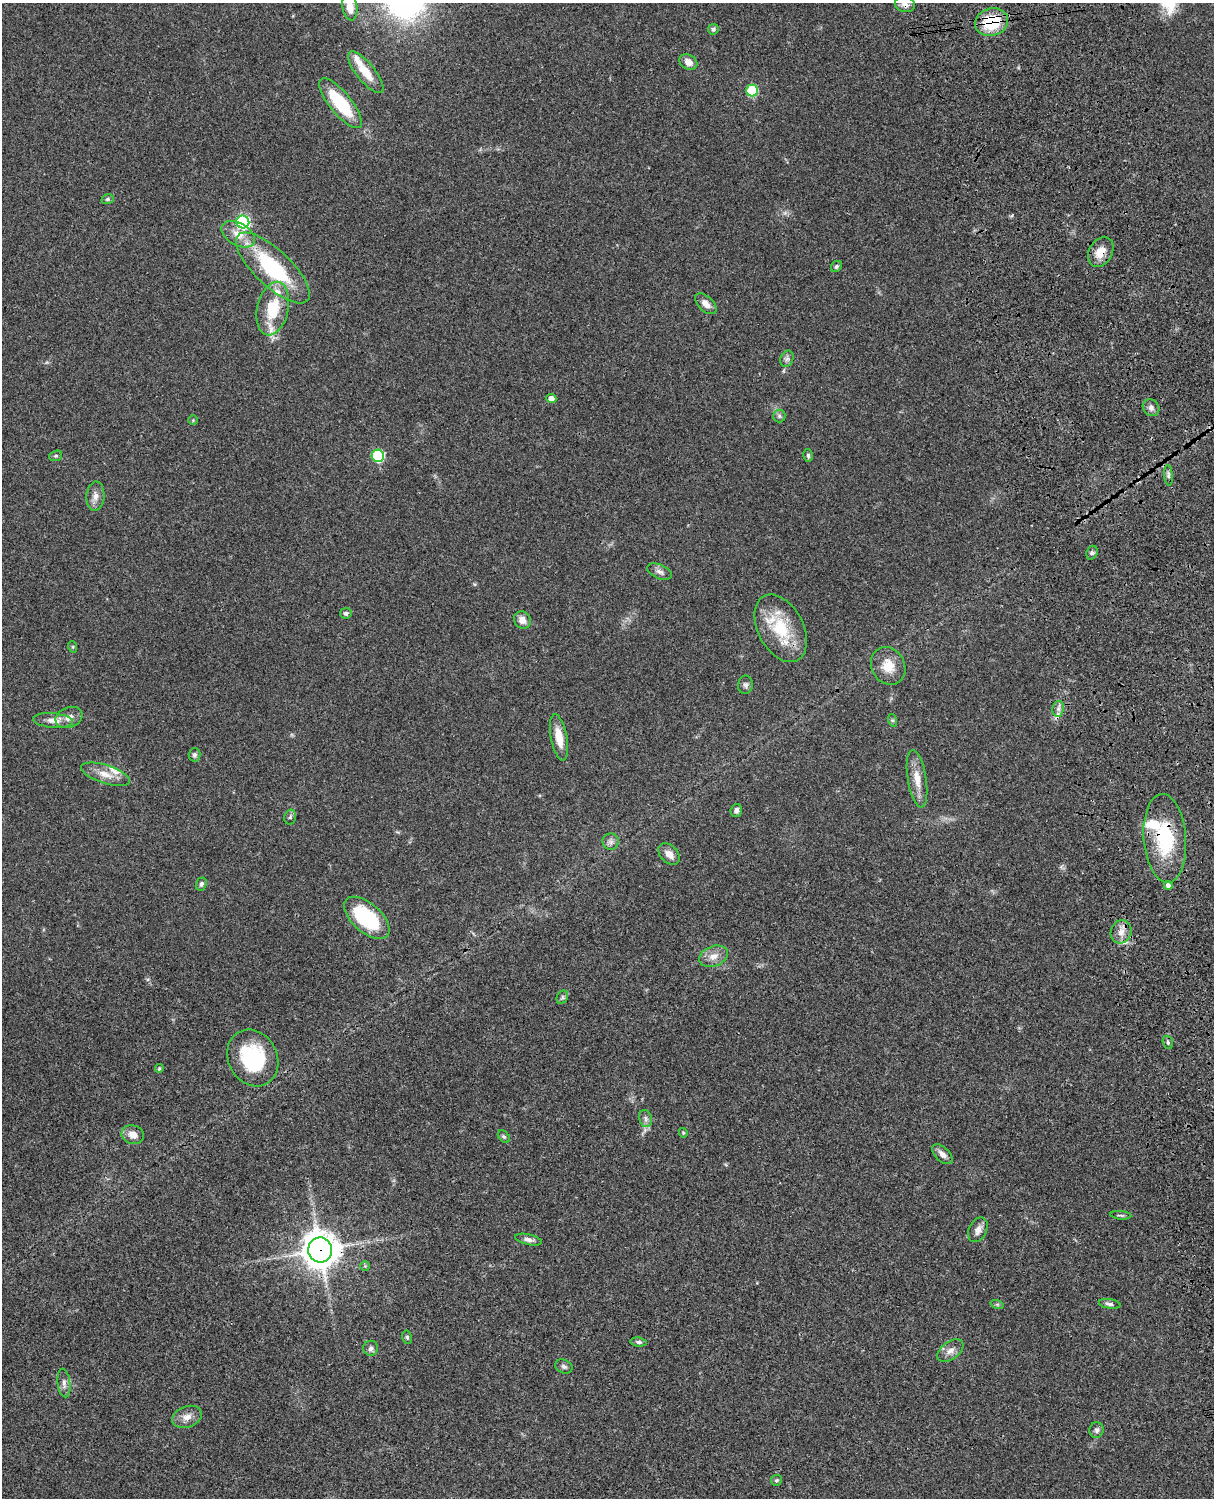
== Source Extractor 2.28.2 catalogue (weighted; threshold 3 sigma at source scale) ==
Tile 6 of 4 x 3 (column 2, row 2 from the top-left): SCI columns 1333-2544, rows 1773-3268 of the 5087 x 4927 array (HDU 1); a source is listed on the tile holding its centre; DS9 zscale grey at full resolution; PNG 1216 x 1500 px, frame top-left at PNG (2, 3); each listed source drawn as its Kron ellipse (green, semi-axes under 4 px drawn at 4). Shown black and unused: <1% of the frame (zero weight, under 3 of 4 exposures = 6% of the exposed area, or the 3 px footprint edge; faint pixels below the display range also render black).
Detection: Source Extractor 2.28.2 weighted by HDU 2 'WHT'; one run over the whole footprint, this tile lists its part. Background 0.0768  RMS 0.0057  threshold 0.0259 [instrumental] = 3 sigma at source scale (4.5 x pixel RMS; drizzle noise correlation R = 1.50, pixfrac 1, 0.05/0.05 arcsec/px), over >= 5 px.
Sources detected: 82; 5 inside a brighter listed object's ellipse — not listed separately; the other 77 listed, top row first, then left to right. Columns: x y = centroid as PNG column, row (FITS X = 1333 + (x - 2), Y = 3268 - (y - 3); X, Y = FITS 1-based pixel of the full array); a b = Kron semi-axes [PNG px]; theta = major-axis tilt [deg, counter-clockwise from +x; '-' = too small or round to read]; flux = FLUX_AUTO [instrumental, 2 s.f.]
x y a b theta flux
905 4 10 8 -13 2.7
350 7 13 7 -81 6.6
991 22 16 14 19 26
713 29 5 5 - 1.2
688 62 9 7 -30 4.3
366 72 26 9 -51 10
752 91 6 5 - 42
340 103 31 11 -51 32
108 199 6 5 - 1.1
243 222 6 6 - 95
238 234 18 11 -30 8
1101 252 16 11 61 7.4
836 266 6 5 - 1.1
273 268 48 18 -44 49
706 304 13 7 -44 4
273 309 27 15 77 21
787 359 8 6 67 1.7
551 399 5 4 - 4.3
1151 408 9 7 -46 2.2
779 416 6 6 - 1.3
193 420 5 5 - 0.62
808 455 6 5 - 1
56 456 6 5 - 0.92
378 456 6 6 - 47
1168 475 10 4 -86 1.4
95 496 14 9 86 3.8
1092 553 7 5 69 1.2
659 572 13 7 -23 2.6
346 613 6 5 - 1.3
522 620 9 8 - 4.3
781 628 36 22 -62 27
73 647 6 3 -72 0.63
888 666 20 16 -60 9.6
745 685 9 7 81 1.6
1058 709 8 5 79 2
69 717 14 10 22 4.5
892 720 6 4 -71 0.82
53 721 20 7 -5 4.8
559 737 23 8 -79 9
194 755 7 6 - 1.5
105 774 25 9 -18 7
917 779 29 9 -81 8.4
736 810 6 5 - 2.3
290 817 7 5 76 1.3
1165 838 44 21 -86 37
611 842 8 8 - 2.2
669 854 12 8 -46 3.9
201 884 7 5 70 1.3
1168 885 4 4 - 2.1
367 918 27 14 -41 40
1121 932 11 10 - 4.7
713 956 15 10 21 5.4
562 997 7 5 61 1.3
1168 1042 6 5 - 0.96
253 1058 29 24 -62 43
159 1068 4 3 - 0.71
645 1118 9 6 -76 1.9
683 1133 5 4 - 0.58
133 1135 11 9 -19 5.1
504 1136 7 5 -47 1
942 1154 12 7 -43 3
1121 1215 10 3 -5 0.91
978 1230 13 8 63 3.8
528 1240 13 5 -12 2.3
320 1250 12 12 - 1100
365 1266 5 5 - 0.65
997 1304 7 4 -18 0.9
1110 1304 11 5 -9 1.6
407 1337 6 5 - 0.98
638 1342 8 4 -8 1.3
371 1348 7 7 - 1.9
950 1351 15 8 36 3.9
564 1366 9 6 -23 1.6
64 1383 14 6 -83 2.9
187 1417 15 10 21 4.8
1097 1430 8 7 - 1.8
776 1480 5 5 - 0.94
Overlapping masked pixels (flux is a lower limit): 5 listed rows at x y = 905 4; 991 22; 1101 252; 1165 838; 320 1250
Isophote crosses this tile's border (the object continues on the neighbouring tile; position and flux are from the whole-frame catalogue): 2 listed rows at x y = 905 4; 350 7